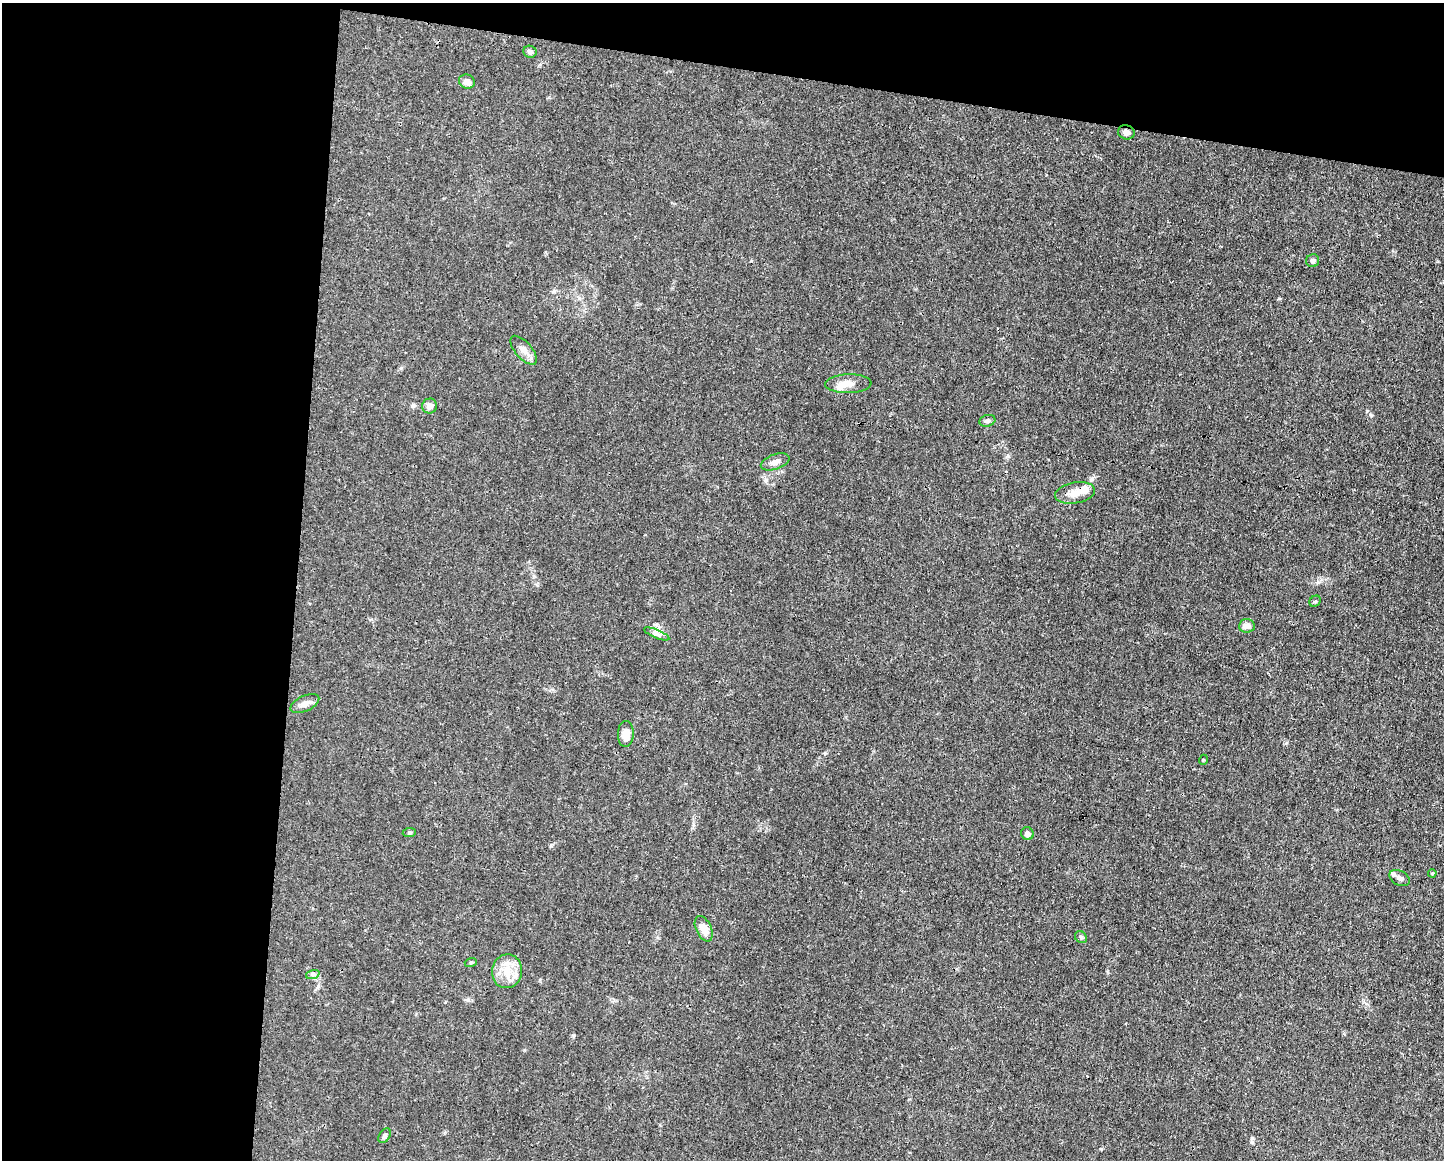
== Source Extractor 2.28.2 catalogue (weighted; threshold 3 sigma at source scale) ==
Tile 1 of 3 x 4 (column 1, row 1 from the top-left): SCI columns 112-1553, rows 3477-4634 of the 4661 x 4634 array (HDU 1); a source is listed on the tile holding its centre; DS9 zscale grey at full resolution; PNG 1446 x 1162 px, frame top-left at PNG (2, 3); each listed source drawn as its Kron ellipse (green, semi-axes under 4 px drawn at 4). Shown black and unused: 26% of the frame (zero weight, under 3 of 4 exposures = <1% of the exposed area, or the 3 px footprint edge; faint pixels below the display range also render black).
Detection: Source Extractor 2.28.2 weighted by HDU 2 'WHT'; one run over the whole footprint, this tile lists its part. Background 0.0161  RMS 0.0025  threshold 0.0115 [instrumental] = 3 sigma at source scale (4.5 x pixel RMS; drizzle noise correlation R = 1.50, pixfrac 1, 0.05/0.05 arcsec/px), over >= 5 px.
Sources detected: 27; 1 inside a brighter listed object's ellipse — not listed separately; the other 26 listed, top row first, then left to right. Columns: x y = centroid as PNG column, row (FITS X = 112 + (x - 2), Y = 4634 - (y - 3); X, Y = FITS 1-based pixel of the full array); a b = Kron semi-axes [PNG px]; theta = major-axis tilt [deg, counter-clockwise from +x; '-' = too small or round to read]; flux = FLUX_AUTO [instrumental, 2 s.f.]
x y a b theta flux
530 52 7 6 - 0.71
467 82 8 7 - 1.5
1126 132 8 7 - 1.1
1313 261 6 6 - 0.81
524 350 18 8 -49 1.8
848 384 23 9 2 3.1
430 406 7 7 - 1.5
987 421 8 5 18 0.68
775 462 15 7 19 1.4
1075 493 20 10 10 2.8
1315 601 6 5 - 0.39
1247 626 8 7 - 1.5
657 634 13 4 -23 0.89
305 704 15 7 24 1.7
626 734 13 8 87 3
1203 760 5 3 - 0.2
409 833 7 4 6 0.39
1027 834 6 6 - 1.1
1432 873 4 3 - 0.23
1400 878 11 7 -29 1.2
704 929 13 7 -64 2.9
1081 937 6 5 - 0.49
471 962 6 4 18 0.3
507 971 17 15 77 4.5
313 974 7 4 19 0.51
384 1136 8 5 59 0.62
Overlapping masked pixels (flux is a lower limit): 1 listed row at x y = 1126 132
Unlisted compact peaks at least as high as the median listed source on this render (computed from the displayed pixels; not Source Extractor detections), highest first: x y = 1371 415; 574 1035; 1101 1149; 1008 456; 1286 743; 551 845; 1318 582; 537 585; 825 753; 401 368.